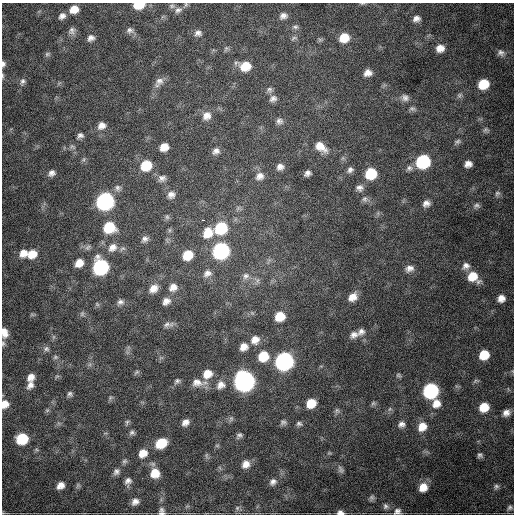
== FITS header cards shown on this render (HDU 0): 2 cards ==
NAXIS1  =                  512
NAXIS2  =                  512

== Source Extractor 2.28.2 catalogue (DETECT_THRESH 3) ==
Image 512 x 512 px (HDU 0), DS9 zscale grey, 1 PNG px = 1 image px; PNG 516 x 516 px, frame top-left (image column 1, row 512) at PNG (2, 3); no overlay
Background 2050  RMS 44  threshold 132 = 3 sigma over >= 5 px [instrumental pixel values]
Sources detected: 154; all 154 listed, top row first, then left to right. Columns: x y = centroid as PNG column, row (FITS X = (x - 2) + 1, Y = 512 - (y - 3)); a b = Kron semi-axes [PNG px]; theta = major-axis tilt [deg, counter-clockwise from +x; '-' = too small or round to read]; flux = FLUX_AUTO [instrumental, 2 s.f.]
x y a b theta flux
362 3 6 4 1 3.4e+03
139 5 9 6 8 7.4e+04
172 6 8 6 0 7.2e+03
74 9 9 7 25 3.6e+04
178 10 11 8 21 1.5e+04
62 16 8 6 38 1.3e+04
283 16 9 7 24 1.3e+04
416 19 8 6 19 1.5e+04
295 27 8 5 2 6.7e+03
130 30 9 8 - 1.1e+04
72 31 10 8 70 1.2e+04
198 33 9 7 2 1.2e+04
91 38 8 6 33 1.3e+04
294 38 9 5 20 6.3e+03
344 38 9 8 - 5.6e+04
440 48 8 7 - 2.6e+04
501 53 9 8 - 1.1e+04
47 54 7 6 - 5.8e+03
3 64 7 5 -84 8.3e+03
245 66 11 8 -8 6.1e+04
368 73 8 7 - 2.0e+04
3 76 8 3 -85 4.8e+03
22 81 10 7 71 1.0e+04
159 81 13 10 43 1.8e+04
483 84 8 7 - 8.6e+04
269 90 9 7 -62 9.1e+03
459 95 8 6 53 7.6e+03
405 98 11 9 -20 1.6e+04
273 99 10 8 22 1.3e+04
412 109 9 6 -13 8.6e+03
207 116 12 10 47 2.5e+04
279 121 9 8 - 1.1e+04
102 126 10 9 - 1.9e+04
486 130 8 6 23 6.6e+03
80 135 7 6 - 1.0e+04
457 141 9 6 18 7.7e+03
164 147 8 7 - 3.1e+04
321 147 16 9 -39 3.5e+04
216 151 9 7 35 1.4e+04
423 162 9 8 - 3.3e+05
468 164 7 6 - 1.8e+04
146 165 10 9 - 8.8e+04
280 167 8 7 - 1.5e+04
409 168 9 8 - 1.1e+04
350 170 8 7 - 1.0e+04
52 173 8 7 - 1.3e+04
307 173 6 5 - 1.1e+04
371 174 9 9 - 1.1e+05
260 176 11 10 - 2.0e+04
162 178 9 8 - 1.3e+04
118 188 8 8 - 1.0e+04
359 188 9 8 - 1.3e+04
497 193 7 7 - 7.5e+03
171 195 10 8 28 1.6e+04
365 199 8 8 - 9.7e+03
105 201 10 9 - 9.1e+05
426 203 9 8 - 1.6e+04
477 205 9 7 1 8.4e+03
167 217 7 6 - 6.5e+03
203 220 3 2 - 5.3e+03
109 227 11 10 - 9.2e+04
221 228 11 10 - 1.6e+05
208 233 13 12 - 4.9e+04
145 239 9 7 28 1.2e+04
88 247 9 6 44 8.1e+03
112 247 13 10 42 2.6e+04
221 251 10 9 - 6.9e+05
23 253 10 9 - 2.7e+04
32 254 11 9 20 4.2e+04
187 255 9 8 - 6.7e+04
79 263 9 8 - 3.2e+04
466 266 10 9 - 1.6e+04
100 267 10 9 - 5.1e+05
409 269 11 8 19 1.7e+04
207 273 12 9 26 1.7e+04
246 276 10 8 45 1.5e+04
473 277 12 10 -36 5.7e+04
173 287 10 8 40 2.1e+04
153 288 11 9 40 2.5e+04
353 297 11 8 37 2.8e+04
501 298 7 7 - 2.1e+04
166 301 10 8 41 1.7e+04
120 302 9 7 15 1.2e+04
97 304 7 4 -45 4.6e+03
82 314 8 6 89 7.3e+03
32 315 7 4 -19 4.0e+03
280 316 9 8 - 6.0e+04
168 324 14 6 7 1.2e+04
361 331 10 9 - 1.5e+04
4 333 12 7 -82 2.3e+04
354 335 13 10 19 2.1e+04
255 340 11 10 - 2.7e+04
3 343 7 5 77 6.0e+03
244 347 9 8 - 2.4e+04
46 349 8 7 - 8.7e+03
484 355 8 7 - 6.6e+04
263 356 11 10 - 7.5e+04
55 357 7 5 21 5.6e+03
284 361 10 9 - 1.1e+06
137 372 9 4 43 5.7e+03
207 374 11 10 - 3.9e+04
398 375 7 5 -16 5.4e+03
57 376 6 4 18 4.4e+03
30 377 8 7 - 2.0e+04
177 381 8 6 36 7.6e+03
244 381 10 9 - 1.9e+06
197 382 16 11 -7 3.0e+04
30 385 11 7 58 1.7e+04
221 385 12 10 39 2.2e+04
431 391 9 9 - 5.2e+05
70 394 7 6 - 7.3e+03
110 398 6 5 - 5.3e+03
311 403 9 8 - 5.2e+04
373 403 7 5 44 5.6e+03
436 403 10 10 - 3.1e+04
5 404 8 7 - 2.6e+04
484 407 8 8 - 5.1e+04
390 409 6 6 - 6.2e+03
47 410 6 6 - 4.6e+03
337 411 8 6 -74 7.6e+03
506 413 7 7 - 1.7e+04
231 419 8 6 70 7.2e+03
127 422 8 5 71 6.0e+03
185 422 8 6 40 1.7e+04
283 422 8 7 - 8.7e+03
299 424 8 6 -3 7.9e+03
401 424 9 7 14 1.3e+04
422 427 11 10 - 3.7e+04
132 433 8 7 - 7.7e+03
239 435 8 6 40 8.5e+03
22 439 9 8 - 1.3e+05
161 443 10 8 33 8.2e+04
217 445 6 4 0 4.0e+03
143 453 10 8 44 3.3e+04
480 455 5 5 - 7.3e+03
206 456 9 4 -81 5.5e+03
124 461 7 6 - 6.6e+03
246 464 10 9 - 2.3e+04
340 469 12 7 -61 9.8e+03
116 471 10 7 54 1.2e+04
155 473 10 10 - 4.6e+04
128 481 10 8 78 1.5e+04
273 482 10 8 43 1.4e+04
60 485 8 7 - 2.1e+04
423 487 10 9 - 3.6e+04
496 487 8 7 - 8.7e+03
372 498 9 6 66 7.8e+03
135 502 9 7 26 1.6e+04
386 506 9 8 - 1.2e+04
510 507 9 7 25 9.3e+03
237 508 7 5 -47 7.2e+03
397 512 11 9 24 1.5e+04
162 513 10 7 -1 1.1e+04
340 513 9 5 -6 1.4e+04
At the frame edge (FLAGS 8, measured only in part): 11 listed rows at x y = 362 3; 139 5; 178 10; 3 64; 3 76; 4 333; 3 343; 5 404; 397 512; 162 513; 340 513